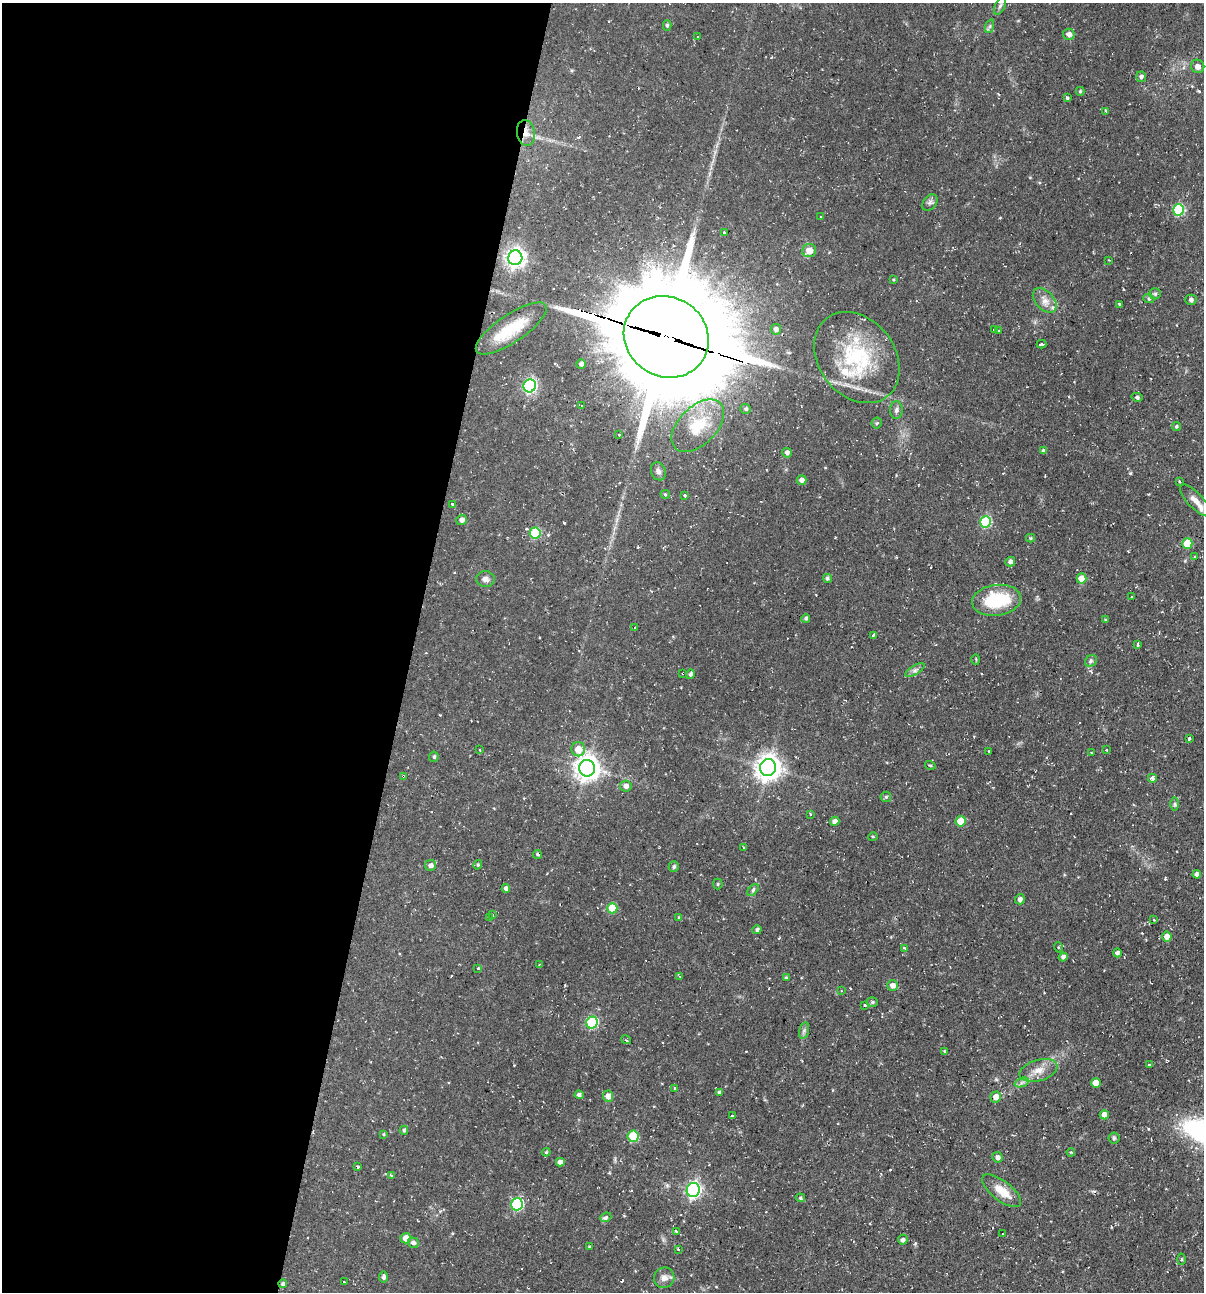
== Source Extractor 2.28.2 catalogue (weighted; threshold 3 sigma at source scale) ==
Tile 5 of 4 x 4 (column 1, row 2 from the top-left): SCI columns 253-1454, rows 2583-3872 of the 5184 x 5163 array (HDU 1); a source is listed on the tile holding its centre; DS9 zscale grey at full resolution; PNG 1206 x 1294 px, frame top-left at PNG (2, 3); each listed source drawn as its Kron ellipse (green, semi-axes under 4 px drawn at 4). Shown black and unused: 34% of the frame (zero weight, under 2 of 3 exposures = <1% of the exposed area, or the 3 px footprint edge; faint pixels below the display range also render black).
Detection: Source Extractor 2.28.2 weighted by HDU 2 'WHT'; one run over the whole footprint, this tile lists its part. Background 0.058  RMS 0.0064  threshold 0.0286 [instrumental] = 3 sigma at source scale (4.5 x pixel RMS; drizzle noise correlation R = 1.50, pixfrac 1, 0.05/0.05 arcsec/px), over >= 5 px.
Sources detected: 174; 1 inside a brighter object's white glare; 7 cosmic-ray / hot-pixel residue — neither listed nor drawn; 4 inside a brighter listed object's ellipse — not listed separately; the other 162 listed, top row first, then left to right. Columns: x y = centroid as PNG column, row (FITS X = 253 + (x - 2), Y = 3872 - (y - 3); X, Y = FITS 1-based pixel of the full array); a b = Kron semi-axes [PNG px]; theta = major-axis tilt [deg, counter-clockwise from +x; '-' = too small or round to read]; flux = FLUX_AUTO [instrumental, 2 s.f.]
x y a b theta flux
1000 6 9 5 65 1.6
667 25 5 4 - 1.1
990 26 7 4 71 1.2
1069 34 6 5 - 2.9
697 37 3 3 - 1.2
1198 66 7 6 - 2.9
1141 77 5 5 - 1.4
1080 91 4 4 - 0.9
1067 98 3 3 - 9.2
1106 111 3 2 - 0.71
526 133 13 9 -80 5.3
930 203 9 6 49 1.9
1178 210 6 5 - 50
821 217 3 2 - 0.44
724 233 3 3 - 1.8
809 251 7 6 - 6.1
515 258 7 7 - 320
1109 260 2 2 - 0.42
893 280 4 4 - 0.71
1155 294 6 5 - 1
1149 299 5 3 - 0.76
1045 300 14 9 -47 4.9
1191 300 5 5 - 1.6
1119 304 3 3 - 0.87
511 328 42 14 34 24
776 329 5 5 - 2.5
994 329 3 2 - 0.62
999 331 3 3 - 0.76
666 337 44 39 -33 13000
1041 344 5 3 - 2.3
857 357 49 38 -53 58
581 364 5 4 - 2.3
530 386 6 6 - 100
1137 397 5 4 - 1
582 406 4 2 - 0.56
746 409 5 5 - 1.2
896 410 9 6 87 1.9
877 423 5 5 - 0.86
698 426 32 19 45 23
1176 426 4 4 - 0.97
619 435 4 3 - 1.2
1043 451 4 3 - 1.8
787 453 5 4 - 2.2
658 471 9 7 -69 2.3
801 480 5 5 - 2.7
1179 481 3 2 - 0.63
665 494 4 4 - 0.81
684 495 3 3 - 2.6
1195 500 20 7 -46 5.8
452 504 3 3 - 0.83
461 520 5 5 - 2.8
986 522 6 5 - 47
535 533 5 5 - 35
1030 538 4 4 - 0.77
1187 544 5 5 - 18
1195 556 3 3 - 0.64
1010 562 5 4 - 2.2
827 578 5 4 - 0.99
1081 578 5 5 - 7.2
485 579 9 8 - 2.7
1132 596 3 3 - 0.97
996 600 25 15 7 34
806 618 4 4 - 1.3
1106 620 3 3 - 0.79
634 627 3 3 - 1.4
873 635 3 3 - 1.8
1138 644 4 3 - 1.7
976 659 5 3 - 0.59
1091 661 6 5 - 1.2
915 670 11 4 32 2
683 673 3 2 - 0.81
691 674 5 4 - 1.3
1189 738 4 3 - 3.3
578 749 7 7 - 6.8
480 750 3 2 - 0.7
1106 750 2 2 - 0.74
989 751 3 2 - 0.4
1091 753 3 3 - 0.53
434 757 5 4 - 1.2
930 765 5 3 - 0.58
587 768 8 8 - 570
768 768 8 8 - 590
403 776 4 3 - 0.74
1152 778 4 3 - 4.4
626 786 6 5 - 3.2
886 797 5 5 - 1
1175 804 7 4 -90 1
810 814 3 3 - 0.75
835 821 5 4 - 2.9
961 821 5 5 - 14
873 836 5 3 - 0.58
744 847 3 3 - 0.76
537 854 4 3 - 1
431 865 5 5 - 2.5
478 865 5 4 - 0.77
674 867 5 5 - 1.2
1197 874 4 4 - 2
718 884 5 5 - 0.79
506 888 4 4 - 2.2
753 890 7 4 47 1.1
1020 899 5 5 - 1.9
612 908 5 5 - 17
492 915 3 3 - 1.4
679 917 4 4 - 0.61
489 918 3 3 - 0.6
1154 920 4 3 - 0.59
757 930 4 4 - 1.5
1167 936 5 5 - 4.5
1058 947 5 3 - 0.59
904 948 3 3 - 1.5
1117 953 4 4 - 1.7
1063 957 4 4 - 2.2
539 965 4 2 - 0.89
478 969 3 3 - 1.7
680 977 3 3 - 0.66
786 977 4 4 - 0.77
892 985 5 5 - 3.8
841 991 4 3 - 0.52
872 1002 5 5 - 0.99
865 1005 3 3 - 1.1
592 1023 6 5 - 52
804 1031 8 4 75 1.5
626 1040 5 3 - 0.82
945 1051 4 3 - 0.68
1150 1065 3 3 - 1.7
1038 1070 19 10 16 7.2
1022 1082 7 4 19 1.6
1096 1083 5 5 - 7.2
674 1088 3 3 - 1.5
719 1092 4 3 - 0.94
579 1095 4 4 - 1.5
608 1096 5 5 - 4.1
996 1097 5 5 - 5.1
1104 1115 4 4 - 4.2
732 1116 3 3 - 1.1
404 1130 4 4 - 1.3
384 1134 4 4 - 0.69
633 1136 5 5 - 27
1114 1138 5 5 - 0.94
546 1152 4 4 - 0.64
1071 1152 4 3 - 0.6
997 1157 5 5 - 2.4
560 1162 4 4 - 3.2
358 1167 3 3 - 3.5
391 1175 4 3 - 0.7
693 1190 7 6 - 150
1002 1191 23 9 -37 10
800 1198 5 4 - 0.82
517 1204 6 6 - 66
606 1217 6 4 23 1.9
676 1231 4 3 - 1.6
1003 1234 3 3 - 0.67
406 1238 5 5 - 6.2
903 1240 5 5 - 1.5
413 1243 5 5 - 2.1
589 1247 3 3 - 0.6
678 1249 3 3 - 0.8
1181 1259 5 3 - 0.72
383 1277 5 4 - 1.9
664 1278 10 10 - 3.7
344 1282 3 2 - 0.5
283 1284 4 4 - 1.4
Overlapping masked pixels (flux is a lower limit): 5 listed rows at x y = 526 133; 666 337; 683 673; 403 776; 283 1284